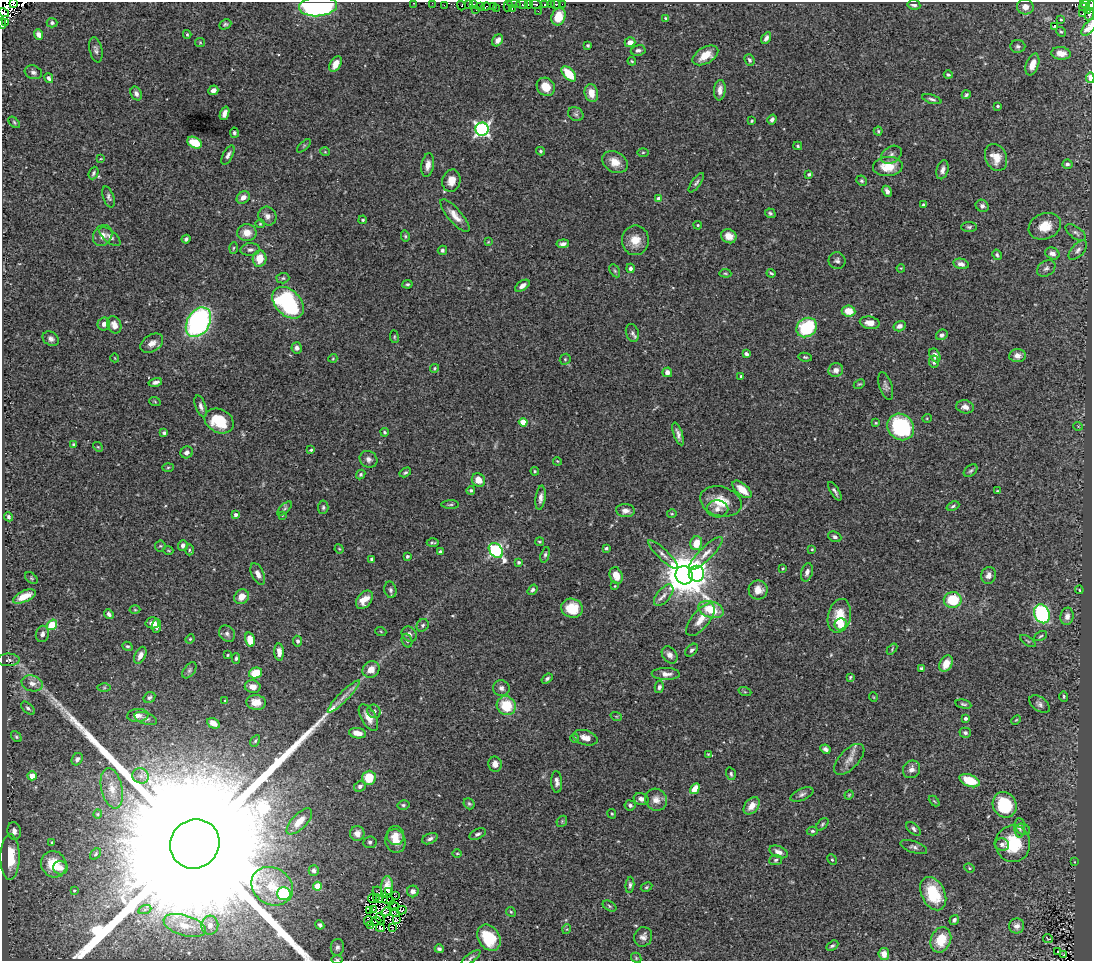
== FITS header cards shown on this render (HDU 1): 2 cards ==
NAXIS1  =                 1090
NAXIS2  =                  959

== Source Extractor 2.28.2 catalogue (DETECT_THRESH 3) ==
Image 1090 x 959 px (HDU 1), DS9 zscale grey, 1 PNG px = 1 image px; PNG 1094 x 963 px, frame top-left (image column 1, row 959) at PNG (2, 2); each listed source drawn as its Kron ellipse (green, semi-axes under 4 px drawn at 4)
Background 0.764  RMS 0.026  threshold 0.0794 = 3 sigma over >= 5 px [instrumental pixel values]
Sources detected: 443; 16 with non-positive FLUX_AUTO (blend fragments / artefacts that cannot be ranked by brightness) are neither listed nor drawn; the other 427 listed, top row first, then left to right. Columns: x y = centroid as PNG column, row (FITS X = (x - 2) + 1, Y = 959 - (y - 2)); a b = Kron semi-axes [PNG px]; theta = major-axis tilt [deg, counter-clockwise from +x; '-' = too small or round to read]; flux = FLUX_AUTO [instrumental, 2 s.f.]
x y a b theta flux
13 2 2 2 - 110
414 3 3 2 - 7.8
432 3 2 2 - 3.6
473 4 3 2 - 57
514 4 7 3 -5 40
522 4 6 3 -9 150
528 4 2 2 - 77
536 4 5 3 - 170
545 4 3 2 - 80
551 4 2 2 - 8
556 4 5 3 - 100
562 4 2 2 - 7.8
1085 4 5 3 - 77
444 5 2 2 - 10
469 5 3 2 - 63
508 5 6 2 79 33
914 5 6 4 -8 5.5
1090 5 6 3 64 80
318 6 19 10 5 330
461 6 5 2 - 22
481 6 2 2 - 40
493 6 3 2 - 18
486 7 4 3 - 73
1025 7 8 7 - 12
1084 7 4 3 - 81
496 8 2 2 - 17
512 9 3 2 - 57
476 10 2 2 - 3.6
1088 10 4 3 - 63
538 11 2 2 - 3.8
4 13 6 3 -31 21
1083 14 3 3 - 25
1089 15 6 3 70 43
558 17 9 7 67 28
666 18 4 2 - 2.3
1061 20 3 2 - 1.7
2 23 5 2 - 230
5 23 4 3 - 110
52 23 5 4 - 4.2
225 24 6 4 25 3
1054 26 4 3 - 1.7
1089 27 10 5 51 16
1061 32 5 4 - 2.4
39 34 5 4 - 11
187 34 4 3 - 2
766 38 6 4 58 6.1
497 40 6 5 - 8.3
200 42 5 4 - 1.9
630 42 5 5 - 12
588 45 3 3 - 2.6
1018 46 7 6 - 4.6
96 50 13 6 -78 6.4
638 50 7 5 10 5
1061 53 9 6 -7 15
705 55 14 8 30 25
749 60 6 5 - 4.3
632 61 4 3 - 1.7
335 64 8 5 61 14
1032 64 11 6 70 16
33 72 9 6 -20 6.1
569 74 9 5 -47 46
948 75 4 3 - 2.6
49 78 5 4 - 5.1
1090 78 5 3 - 22
546 87 10 8 -48 28
213 90 5 4 - 8
720 90 10 6 84 11
136 93 7 5 -62 7.4
591 93 9 6 -77 20
966 95 4 3 - 2.9
932 99 10 4 -17 4.2
998 106 3 3 - 2.5
225 113 7 4 70 9.8
576 114 8 6 -33 4.9
772 119 5 4 - 5.9
752 121 3 3 - 2
14 122 7 4 -43 2.8
482 129 6 6 - 470
878 131 4 4 - 2.2
234 133 5 4 - 3.4
195 143 8 5 -27 53
304 146 8 3 45 2.4
798 146 4 3 - 2.6
540 151 4 4 - 2.6
325 152 5 3 - 1.5
643 152 5 3 - 1.9
228 155 10 5 62 6.5
891 155 11 8 32 8.6
996 157 14 10 -66 27
101 159 3 2 - 1.1
615 162 13 10 -30 23
1067 164 5 4 - 4.5
428 165 12 6 80 12
888 166 15 9 3 37
943 170 9 5 75 7.4
93 173 6 4 67 3.6
809 174 3 3 - 4.3
451 181 11 9 75 20
862 181 5 5 - 3.5
696 183 11 4 54 4.6
887 191 6 4 -64 8.2
108 197 11 5 -70 5.1
243 197 7 5 37 10
659 199 4 4 - 25
923 205 3 3 - 4.7
982 206 7 6 - 6.5
770 213 5 5 - 3.6
267 216 10 8 -57 10
455 216 21 7 -49 18
363 220 4 3 - 2.2
260 224 4 4 - 2
698 225 4 3 - 1.9
1045 226 17 12 22 32
969 227 8 5 0 4
247 233 9 8 - 20
1076 233 12 5 -36 5.6
103 235 11 9 57 13
405 236 5 4 - 2.4
729 236 8 7 - 15
110 237 13 6 -40 7.5
186 239 4 3 - 3.6
635 240 15 13 89 28
488 242 3 2 - 1.4
563 244 6 4 6 5.7
233 248 5 3 - 2.2
250 249 9 6 5 6.1
442 250 5 4 - 3.4
1078 250 12 6 46 7.3
1052 253 7 5 -23 7.3
997 255 5 4 - 3.8
259 259 8 7 - 28
837 261 8 8 - 6.6
961 264 8 5 -13 8.3
630 268 4 4 - 4.5
901 268 4 3 - 1.5
1046 268 10 7 33 6.7
615 271 7 4 -60 2.9
725 273 6 3 -6 2.1
771 273 4 2 - 2.5
283 278 6 5 - 3.1
407 284 5 4 - 2.9
522 286 8 4 34 7.8
288 303 18 12 -46 230
849 311 7 5 -7 29
198 322 16 11 58 410
870 323 10 6 -10 14
104 324 6 6 - 6.6
114 325 9 6 -66 12
900 326 6 5 - 7.8
807 327 11 9 37 110
632 333 9 6 -72 5.5
942 335 6 5 - 5.6
394 337 6 3 -83 2
51 339 9 6 -35 6.8
152 343 12 8 33 13
297 348 6 5 - 6
746 354 4 3 - 5.2
935 355 7 5 -61 13
1017 356 8 6 6 11
805 357 7 4 -10 2.8
115 358 4 3 - 1.2
333 358 4 3 - 1.4
565 359 6 5 - 2.9
934 362 6 4 -85 4.5
434 368 4 4 - 2.3
836 370 7 7 - 11
667 372 5 5 - 9.2
741 376 3 3 - 3.1
155 382 7 4 14 5.8
859 384 6 3 25 2
886 386 14 6 -73 6.4
155 402 6 3 -21 1.8
201 406 11 5 -70 6.6
965 407 9 6 -9 11
927 418 5 3 - 1.6
219 421 15 11 -26 62
523 422 4 4 - 39
876 423 3 2 - 1.6
1078 426 5 3 - 1.4
901 427 14 12 -42 170
385 432 4 3 - 2.2
164 433 4 3 - 3.6
678 434 12 4 -71 8
74 444 4 3 - 2.3
98 447 5 4 - 2.3
311 450 4 3 - 2.7
187 452 6 5 - 6.5
368 459 9 8 - 7.8
557 461 4 3 - 1.7
168 467 6 4 2 2.1
535 471 4 3 - 2.1
971 471 8 5 39 3.7
405 472 6 4 30 3.5
361 474 5 4 - 3.3
478 480 7 6 - 21
742 489 11 6 -41 29
471 490 4 4 - 3.3
835 491 10 4 -57 5
997 491 4 2 - 1.2
540 498 12 5 83 8.5
721 501 21 14 -16 41
450 505 9 3 1 2.8
953 506 7 4 22 3
323 507 7 5 86 3.6
285 508 9 4 45 3.3
717 509 11 8 -2 12
625 511 9 6 -5 9.5
672 514 5 3 - 1.7
236 515 4 4 - 6.2
282 515 4 2 - 1.4
9 517 5 4 - 4.6
835 537 7 5 -24 4.9
539 542 4 3 - 2.1
433 543 6 3 -1 2.7
696 543 7 6 - 31
183 545 5 5 - 6.7
160 546 5 5 - 2.6
606 548 4 3 - 3.8
339 549 4 4 - 1.7
812 549 3 3 - 1.7
168 550 5 3 - 1.5
189 550 5 3 - 2.2
496 550 8 6 -49 300
440 552 3 3 - 3.4
706 553 22 6 44 16
663 554 20 5 -44 10
545 555 8 4 74 3.5
407 556 3 3 - 2.7
372 559 4 3 - 4.1
519 562 4 4 - 3.2
783 568 4 3 - 1.7
807 572 9 5 74 7.4
258 574 11 6 -65 10
696 574 8 7 - 300
684 575 9 8 - 7300
989 575 8 7 - 9.7
616 576 8 6 -69 23
31 578 7 4 -37 2.8
615 586 3 3 - 1.4
390 590 8 6 -77 5
532 590 6 4 56 3.8
758 590 9 9 - 18
1079 590 4 3 - 1.6
664 595 13 6 50 11
24 596 12 5 25 30
241 597 8 6 46 20
364 600 10 7 50 22
953 600 9 8 - 63
572 608 11 9 -17 39
135 610 5 3 - 1.8
711 610 13 8 -18 54
109 614 5 4 - 5.4
1042 614 10 7 -68 240
839 616 17 11 76 42
1067 616 8 6 81 11
700 620 20 8 51 21
152 623 7 5 -1 11
841 624 6 6 - 29
52 625 5 4 - 60
423 625 6 5 - 3.7
156 626 7 4 88 8.3
381 632 5 3 - 1.6
42 634 8 6 78 7.1
227 634 9 7 -45 6.7
409 634 8 7 - 7
1041 636 7 4 28 3
190 639 5 4 - 1.9
250 640 7 4 -75 27
298 641 5 4 - 3.4
407 641 7 5 -71 3.7
1028 641 9 3 -34 2.6
127 646 5 4 - 3.1
892 649 6 4 48 2.4
692 650 7 5 45 4
279 652 8 4 -86 10
140 655 9 5 64 10
228 655 3 2 - 1.9
670 655 9 7 -53 9
236 658 5 3 - 2.9
8 660 11 6 2 6.6
946 664 9 6 63 23
922 668 4 3 - 3.9
371 669 9 8 - 17
189 670 9 5 53 4
255 673 7 5 15 37
666 674 14 6 -1 12
850 677 4 3 - 2.2
547 679 6 4 38 4.1
32 683 11 7 -16 13
253 687 8 6 -10 12
659 687 6 4 77 5.5
104 688 6 4 0 3.1
501 688 8 7 - 7
745 692 6 4 -18 2.6
344 696 22 5 45 15
1064 696 5 4 - 2.1
149 697 6 5 - 3.9
873 697 5 3 - 1.4
225 701 3 2 - 1.4
256 702 10 7 -5 18
963 704 8 3 -13 3.2
1040 704 12 7 -38 6.8
506 706 10 9 - 55
28 708 8 4 -44 4.6
374 711 7 6 - 6.2
138 715 11 6 4 10
616 716 6 3 -19 1.7
368 717 15 7 -60 16
965 718 3 3 - 5.5
146 719 12 5 -19 5.6
1016 720 5 3 - 1.8
213 723 7 4 -28 10
357 733 8 5 -9 17
965 733 6 5 - 4.3
16 737 6 4 -49 3.1
575 738 5 4 - 2.6
585 738 12 7 -17 14
255 741 6 4 60 2.9
825 749 5 4 - 5.1
708 754 4 4 - 1.8
77 759 6 5 - 5.7
849 759 19 9 46 17
495 764 7 6 - 12
912 769 9 8 - 10
731 774 6 5 - 3.4
32 776 4 4 - 25
141 776 8 7 - 8.6
369 778 7 6 - 44
970 781 10 6 -22 48
557 782 11 5 -86 7.7
360 786 6 5 - 5.8
112 788 20 10 -78 24
695 789 6 4 57 24
802 794 12 5 24 5.9
849 795 5 4 - 1.8
641 799 8 6 -14 7.9
656 800 11 10 - 14
934 801 6 3 -44 2
469 804 6 5 - 3.1
403 805 6 4 13 3.4
630 805 5 5 - 4.9
1005 805 13 11 -59 100
752 806 10 6 50 17
98 814 4 4 - 2.2
612 814 5 4 - 2
299 821 17 7 46 17
562 821 6 4 48 2.6
822 824 7 4 47 3.2
1020 828 10 5 -88 4.6
914 829 8 5 -41 5
1023 829 7 5 -22 3.6
14 831 9 6 -81 9.9
812 831 5 4 - 3.2
357 833 7 7 - 14
478 834 9 5 26 5
396 836 9 8 - 14
430 839 8 5 23 5.5
395 841 12 10 -76 28
370 842 6 6 - 4.2
52 843 3 3 - 2.2
195 844 25 24 - 380000
1002 844 7 6 - 6.1
1013 844 18 17 - 81
914 847 14 5 -20 6
778 852 10 5 -22 10
457 853 4 3 - 1.8
95 854 6 4 43 3.2
10 857 23 9 90 71
776 860 6 5 - 3.2
832 860 5 4 - 2.5
1074 862 4 2 - 1.2
54 864 13 12 - 36
60 868 7 6 - 8.7
969 868 5 4 - 2.4
314 870 5 5 - 4.5
630 885 8 4 85 4.2
272 886 22 18 -32 55
317 886 4 4 - 38
387 887 11 6 -90 8.3
646 887 6 4 28 2.4
74 891 4 3 - 1.5
377 891 5 2 - 3.4
413 891 6 6 - 8.5
389 892 3 2 - 7.7
284 893 7 6 - 79
933 894 18 11 -64 63
396 896 2 2 - 2.5
376 897 2 2 - 0.63
372 898 5 2 - 2.5
380 899 3 2 - 1.8
387 899 5 2 - 0.046
391 900 3 2 - 0.5
394 906 5 2 - 1.9
609 906 7 4 -29 2.9
145 909 7 4 20 4.1
374 909 4 2 - 2.7
370 910 3 3 - 0.22
402 910 5 2 - 2.8
386 912 5 2 - 1
511 912 5 4 - 2.4
395 913 4 2 - 0.44
380 919 6 2 -67 0.42
396 920 3 3 - 2.4
954 920 5 4 - 5.1
368 921 5 3 - 0.0052
376 921 5 2 - 3
185 925 22 10 -17 28
210 925 9 8 - 11
320 925 5 4 - 4.1
371 926 3 2 - 2.7
1017 926 8 7 - 8.6
392 927 3 2 - 4.5
380 928 4 2 - 2.9
567 929 5 3 - 1.5
643 937 10 9 - 9.3
489 938 14 10 -57 64
1048 939 5 2 - 1.3
941 940 13 10 69 38
832 946 6 4 30 4.2
337 947 8 6 83 6.1
439 949 4 3 - 4.7
1058 951 3 2 - 4.1
884 954 6 5 - 11
1064 955 3 2 - 2.4
471 958 11 4 37 3.9
636 958 6 4 -48 2.3
337 959 6 4 -1 2.2
At the frame edge (FLAGS 8, measured only in part): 12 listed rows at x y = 13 2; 414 3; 432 3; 1090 5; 318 6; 4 13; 2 23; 1089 27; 1090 78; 195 844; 471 958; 337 959
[16 non-positive-flux detections neither listed nor drawn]